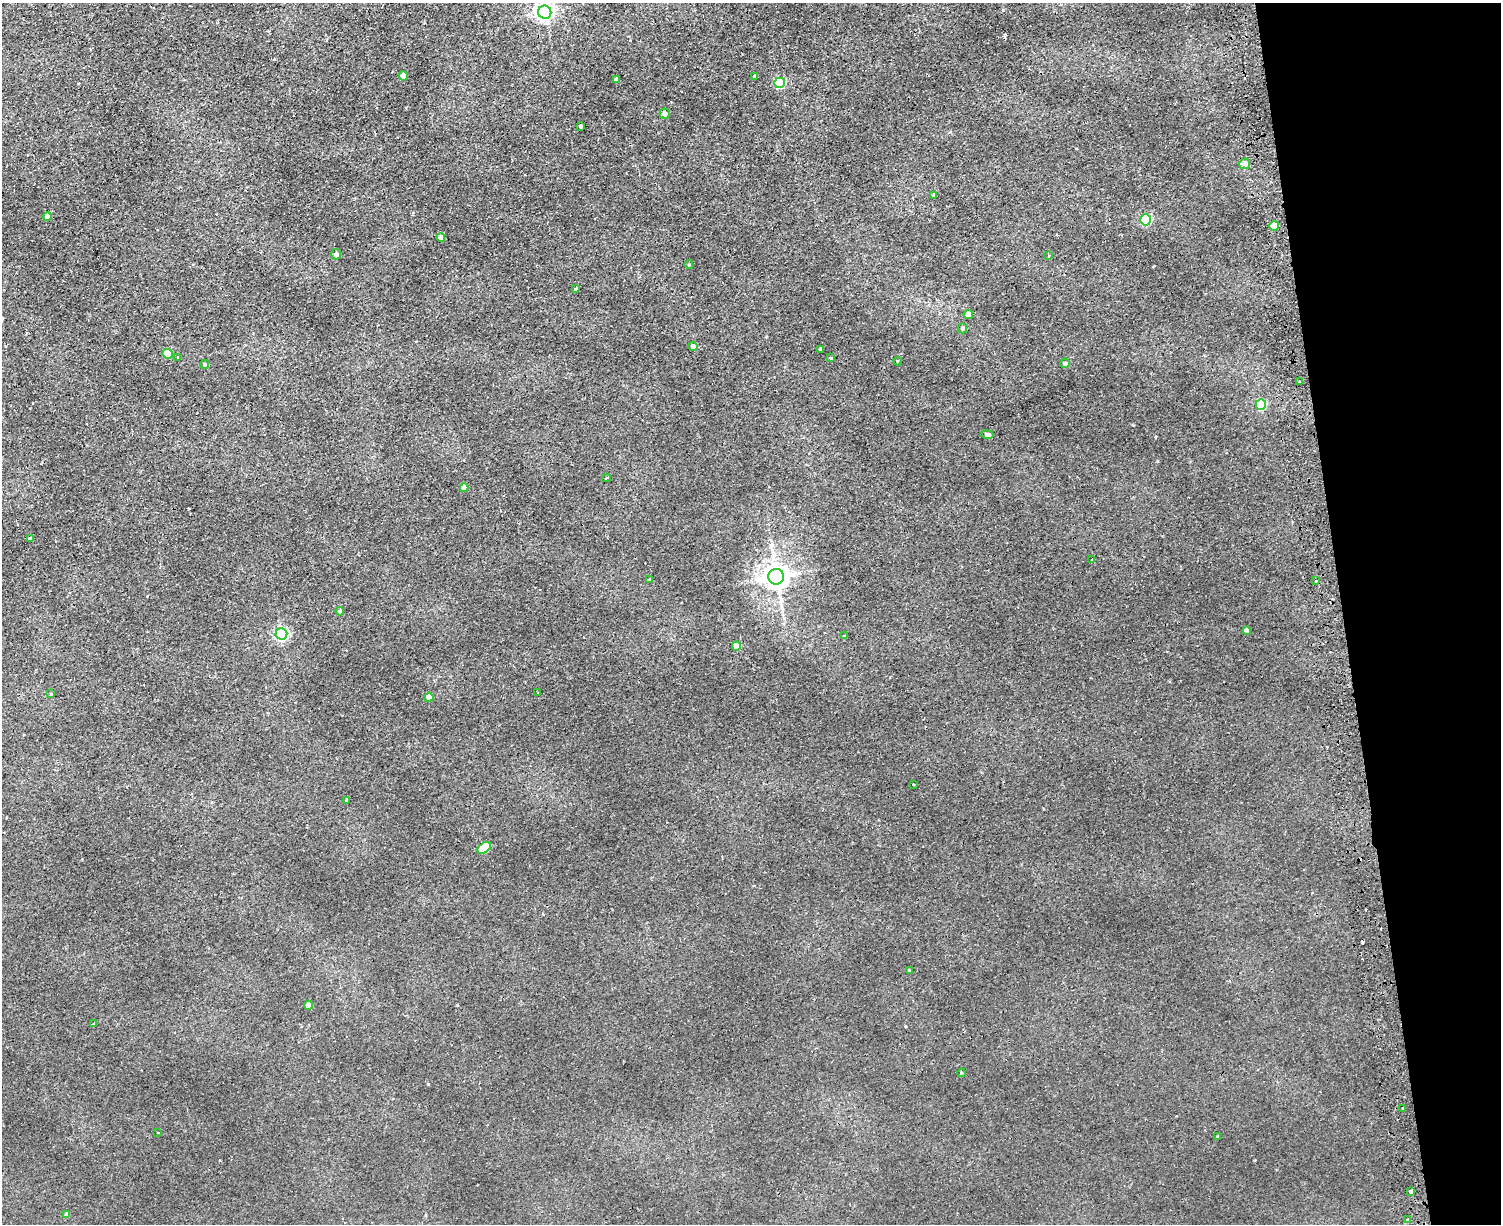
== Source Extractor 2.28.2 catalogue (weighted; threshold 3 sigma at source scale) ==
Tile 9 of 3 x 4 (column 3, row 3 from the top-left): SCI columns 3290-4788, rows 1279-2500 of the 4965 x 5000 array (HDU 1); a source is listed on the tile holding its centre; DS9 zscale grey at full resolution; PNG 1503 x 1226 px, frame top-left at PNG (2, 3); each listed source drawn as its Kron ellipse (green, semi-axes under 4 px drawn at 4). Shown black and unused: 11% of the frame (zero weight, under 2 of 3 exposures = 4% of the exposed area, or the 3 px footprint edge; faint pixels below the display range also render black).
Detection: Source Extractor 2.28.2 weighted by HDU 2 'WHT'; one run over the whole footprint, this tile lists its part. Background 0.00513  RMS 0.0035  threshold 0.0156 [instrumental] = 3 sigma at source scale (4.5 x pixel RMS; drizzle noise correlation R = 1.50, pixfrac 1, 0.05/0.05 arcsec/px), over >= 5 px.
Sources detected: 64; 6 cosmic-ray / hot-pixel residue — neither listed nor drawn; the other 58 listed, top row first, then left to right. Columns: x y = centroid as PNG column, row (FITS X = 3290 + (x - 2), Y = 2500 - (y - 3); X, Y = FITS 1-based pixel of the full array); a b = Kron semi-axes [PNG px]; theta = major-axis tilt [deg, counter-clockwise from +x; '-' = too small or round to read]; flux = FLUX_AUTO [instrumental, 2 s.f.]
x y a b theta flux
545 12 6 6 - 160
403 76 4 4 - 4.1
755 76 3 3 - 0.39
616 79 4 4 - 1.3
780 83 5 5 - 31
665 114 5 5 - 1.8
580 126 4 4 - 1.6
1245 164 5 5 - 1.7
934 195 4 3 - 1.3
47 216 4 4 - 2.9
1145 220 5 5 - 32
1274 226 5 4 - 10
441 238 4 4 - 2.6
336 254 5 5 - 1.1
1048 256 3 3 - 0.93
689 265 4 3 - 0.31
576 289 3 3 - 1.1
968 314 4 4 - 1.8
963 328 5 4 - 0.89
693 346 4 4 - 1.6
820 349 3 3 - 0.37
167 354 5 5 - 7.3
178 357 3 3 - 0.48
831 358 4 3 - 1.3
897 361 4 3 - 0.28
1065 363 5 4 - 0.71
205 365 4 3 - 0.49
1299 382 3 3 - 0.59
1261 404 5 5 - 20
987 434 6 4 -10 1.2
607 478 4 3 - 0.38
464 488 4 4 - 2.4
30 539 4 4 - 1.3
1092 560 3 2 - 0.32
776 577 8 8 - 410
650 580 4 3 - 4.6
1315 581 3 3 - 1.3
340 611 4 4 - 0.52
1247 631 4 4 - 1.6
281 634 6 5 - 55
844 635 4 2 - 0.27
736 646 4 4 - 4.8
537 693 2 2 - 0.3
51 694 4 3 - 0.32
429 697 4 4 - 3.7
913 784 3 3 - 0.71
346 800 3 3 - 0.47
484 848 7 5 38 18
910 970 3 3 - 0.67
309 1005 4 4 - 4
93 1024 3 2 - 0.33
961 1073 4 3 - 0.35
1403 1109 3 3 - 1.1
158 1133 3 2 - 0.26
1218 1137 3 3 - 0.91
1411 1191 4 3 - 1.9
67 1215 4 4 - 2
1407 1220 3 3 - 0.85
Isophote crosses this tile's border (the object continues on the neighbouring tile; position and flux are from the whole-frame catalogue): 1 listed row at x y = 545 12
Unlisted compact peaks at least as high as the median listed source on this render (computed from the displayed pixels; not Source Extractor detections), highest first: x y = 428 1084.